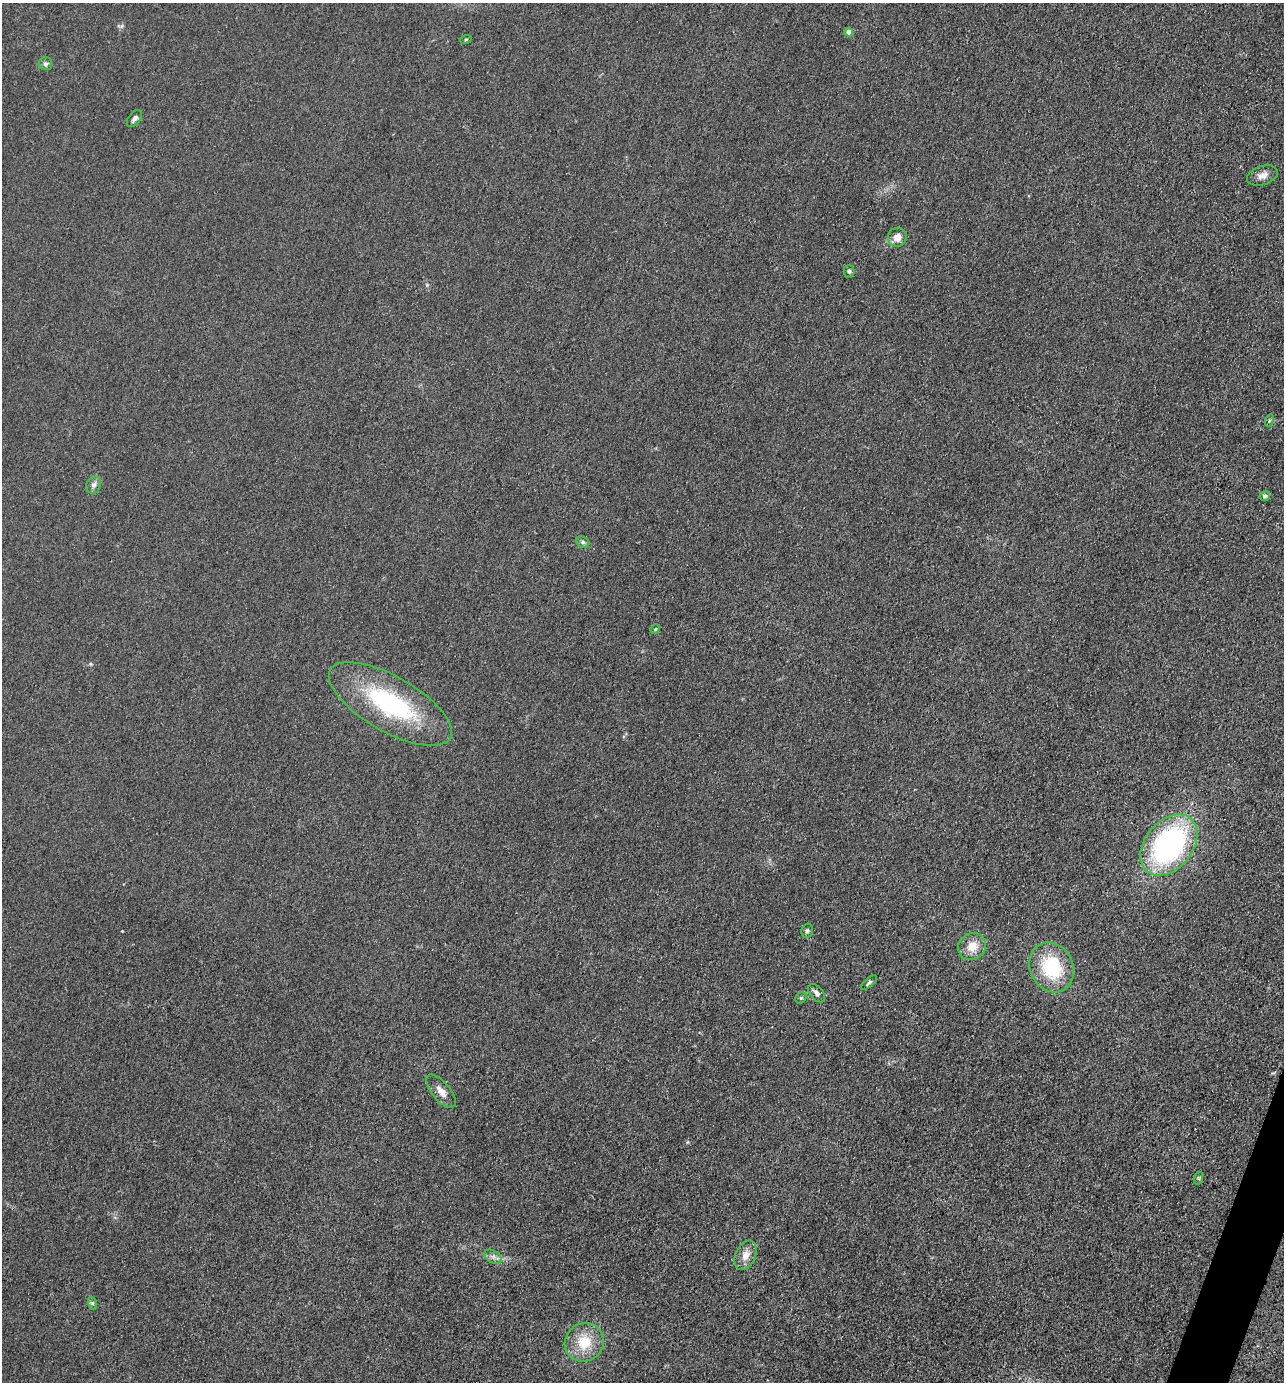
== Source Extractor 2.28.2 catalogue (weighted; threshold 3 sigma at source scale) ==
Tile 6 of 4 x 4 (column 2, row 2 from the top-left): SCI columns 1554-2835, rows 2762-4141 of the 5536 x 5523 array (HDU 1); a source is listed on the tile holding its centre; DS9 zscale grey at full resolution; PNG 1286 x 1384 px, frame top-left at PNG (2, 3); each listed source drawn as its Kron ellipse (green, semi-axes under 4 px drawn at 4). Shown black and unused: <1% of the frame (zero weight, under 3 of 4 exposures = <1% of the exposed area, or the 3 px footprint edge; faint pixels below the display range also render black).
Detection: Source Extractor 2.28.2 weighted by HDU 2 'WHT'; one run over the whole footprint, this tile lists its part. Background 0.0282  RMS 0.0049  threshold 0.022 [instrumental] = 3 sigma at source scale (4.5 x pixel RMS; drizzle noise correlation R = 1.50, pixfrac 1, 0.05/0.05 arcsec/px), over >= 5 px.
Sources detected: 26; all 26 listed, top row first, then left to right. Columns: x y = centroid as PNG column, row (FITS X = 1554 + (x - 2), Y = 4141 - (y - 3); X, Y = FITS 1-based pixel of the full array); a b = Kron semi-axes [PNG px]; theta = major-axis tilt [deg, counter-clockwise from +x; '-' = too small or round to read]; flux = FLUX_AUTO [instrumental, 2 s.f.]
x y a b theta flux
849 32 4 4 - 4.2
466 39 6 3 19 0.44
45 64 7 6 - 1.2
134 119 10 6 51 1.7
1262 175 16 9 17 3.6
897 237 9 9 - 4.4
849 271 6 5 - 0.85
1269 421 6 4 72 0.58
94 485 9 7 70 1.9
1265 496 5 5 - 1.4
583 542 7 5 -23 0.94
655 629 5 4 - 0.67
390 704 69 27 -30 62
1169 845 34 24 51 110
807 931 7 5 74 1.1
972 947 14 13 - 6.8
1052 967 26 21 -65 30
869 983 10 4 40 0.94
817 993 10 6 -49 1.8
801 998 6 5 - 0.73
441 1091 20 9 -51 4.4
1199 1178 6 4 72 0.66
746 1255 15 10 65 4.7
493 1257 9 6 -34 1.8
92 1303 7 4 -71 0.79
584 1342 20 19 - 14